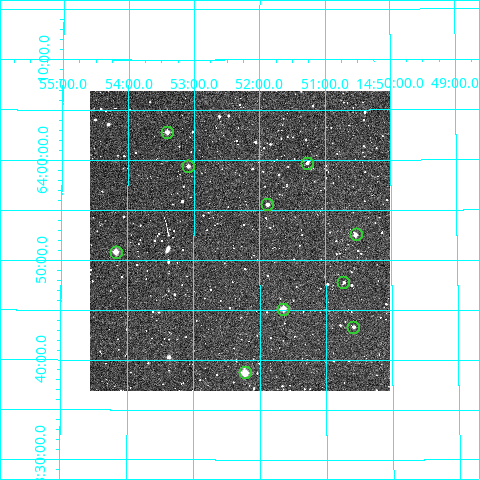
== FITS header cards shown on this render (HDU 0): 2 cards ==
NAXIS1  =                  300
NAXIS2  =                  300

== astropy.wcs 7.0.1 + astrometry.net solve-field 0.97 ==
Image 300 x 300 px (HDU 0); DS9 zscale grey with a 90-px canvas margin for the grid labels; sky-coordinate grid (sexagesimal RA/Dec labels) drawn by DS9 from the SOLVED WCS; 10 Tycho-2 reference stars matched to detected sources circled (green)
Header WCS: RA---TAN/DEC--TAN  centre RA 14:52:18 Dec +63:52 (223.08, +63.87 deg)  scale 6 arcsec/px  FOV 30.0' x 30.0'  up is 0 deg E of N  parity normal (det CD < 0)
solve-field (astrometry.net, Tycho-2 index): VERIFIED the header's WCS against the Tycho-2 star catalogue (verified at 2 index scales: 9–10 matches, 0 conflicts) and refined it, rather than solving blind
Solved WCS: RA---TAN-SIP/DEC--TAN-SIP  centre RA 14:52:18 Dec +63:52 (223.08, +63.87 deg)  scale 6.01 arcsec/px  FOV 30.0' x 30.0'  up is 0 deg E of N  parity normal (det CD < 0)
The solver's refit moves the header's centre by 1.8 arcsec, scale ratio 1.001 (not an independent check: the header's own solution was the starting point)
Tycho-2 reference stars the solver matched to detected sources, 10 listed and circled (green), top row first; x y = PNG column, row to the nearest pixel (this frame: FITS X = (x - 90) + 1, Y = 300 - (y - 91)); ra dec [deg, ICRS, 3 dp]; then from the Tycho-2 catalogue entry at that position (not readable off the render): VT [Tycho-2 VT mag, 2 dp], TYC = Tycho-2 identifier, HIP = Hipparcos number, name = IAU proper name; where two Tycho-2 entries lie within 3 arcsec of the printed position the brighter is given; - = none
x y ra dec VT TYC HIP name
167 132 223.351 +64.047 10.54 4183-990-1 - -
307 163 222.819 +63.995 11.71 4176-1207-1 - -
188 166 223.271 +63.990 10.99 4183-1289-1 - -
267 204 222.970 +63.927 11.33 4183-801-1 - -
356 234 222.635 +63.876 10.88 4176-879-1 - -
116 252 223.544 +63.847 10.19 4183-1294-1 - -
343 282 222.682 +63.796 12.46 4176-1304-1 - -
283 309 222.911 +63.753 9.55 4183-1358-1 - -
353 327 222.646 +63.722 12.00 4176-680-1 - -
245 372 223.057 +63.646 8.68 4183-1140-1 - -